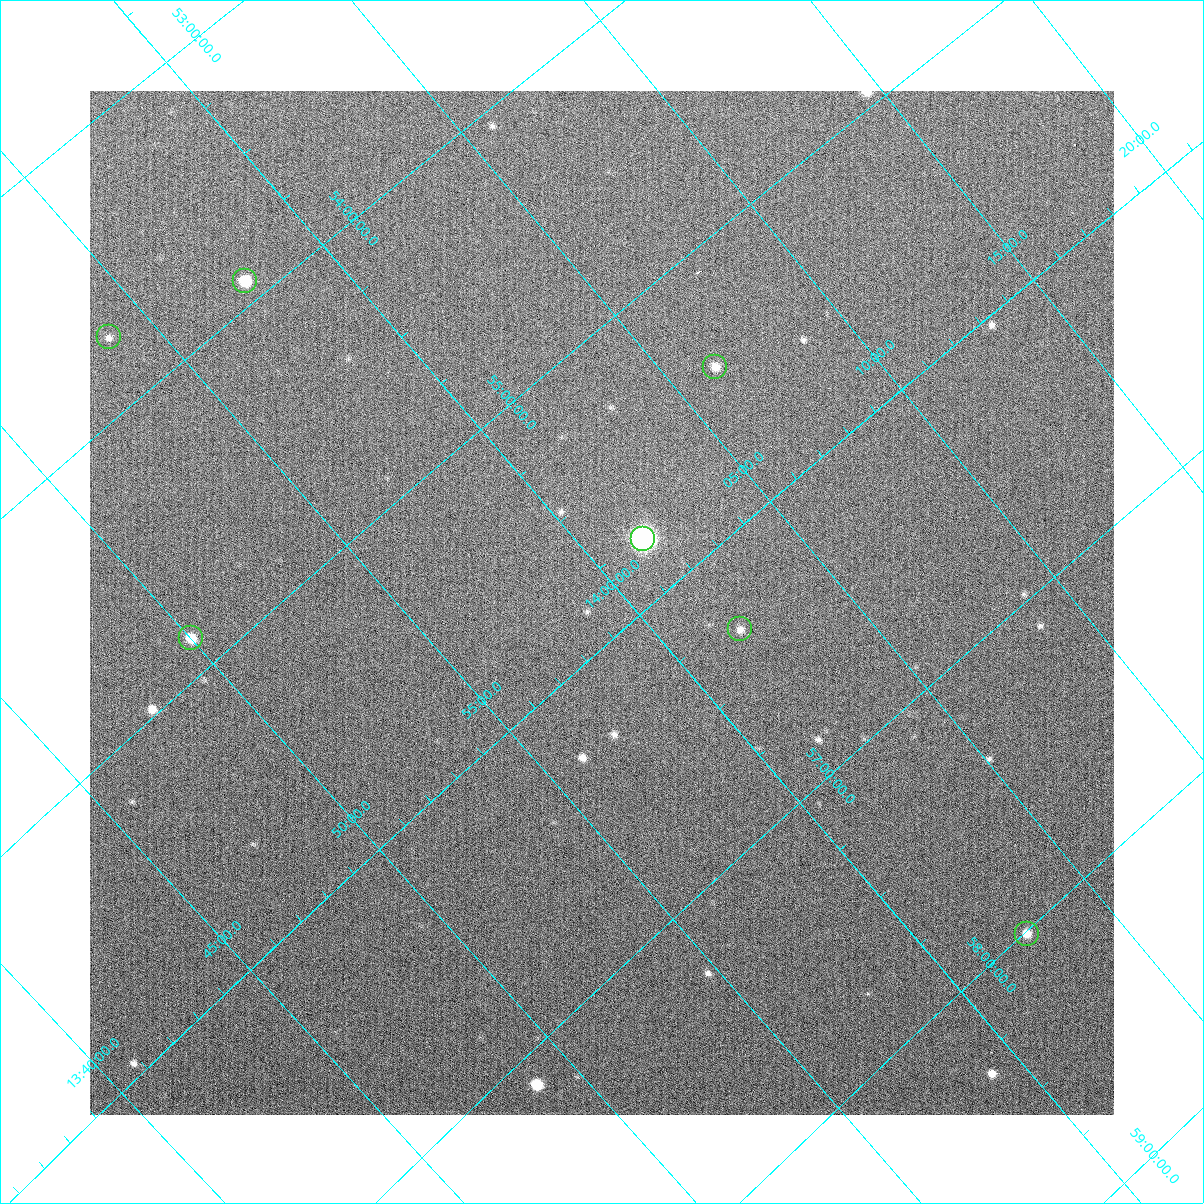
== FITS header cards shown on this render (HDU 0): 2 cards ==
NAXIS1  =                 1024
NAXIS2  =                 1024

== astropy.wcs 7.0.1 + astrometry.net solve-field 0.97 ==
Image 1024 x 1024 px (HDU 0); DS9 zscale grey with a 90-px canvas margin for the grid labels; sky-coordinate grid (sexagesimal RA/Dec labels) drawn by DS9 from the SOLVED WCS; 7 Tycho-2 reference stars matched to detected sources circled (green)
Header WCS: none
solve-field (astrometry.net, Tycho-2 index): SOLVED blind (the file carries no WCS)
Solved WCS: RA---TAN-SIP/DEC--TAN-SIP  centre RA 13:59:25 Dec +55:52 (209.85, +55.86 deg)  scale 14.6 x 14.5 arcsec/px (non-square pixels)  FOV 250.0' x 247.5'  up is +139 deg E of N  parity normal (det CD < 0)
(file carries no celestial WCS; the grid is the blind solution)
Tycho-2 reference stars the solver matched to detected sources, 7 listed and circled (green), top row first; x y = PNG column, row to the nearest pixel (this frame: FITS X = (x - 90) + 1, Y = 1024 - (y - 91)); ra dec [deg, ICRS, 3 dp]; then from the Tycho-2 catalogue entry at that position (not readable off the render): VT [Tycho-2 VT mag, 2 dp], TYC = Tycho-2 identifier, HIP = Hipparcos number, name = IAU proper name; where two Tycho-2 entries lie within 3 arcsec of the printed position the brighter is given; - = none
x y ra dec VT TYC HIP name
245 281 209.428 +53.910 6.96 3852-1028-1 68196 -
109 337 208.463 +53.729 5.69 3851-1508-1 67848 -
715 367 211.567 +55.431 7.85 3855-1333-1 68886 -
643 539 210.377 +55.778 9.74 3855-1015-1 - -
740 629 210.486 +56.314 8.94 3855-64-1 68545 -
191 638 207.504 +54.869 7.81 3851-733-1 67511 -
1027 934 210.652 +58.010 9.20 3858-464-1 68607 -